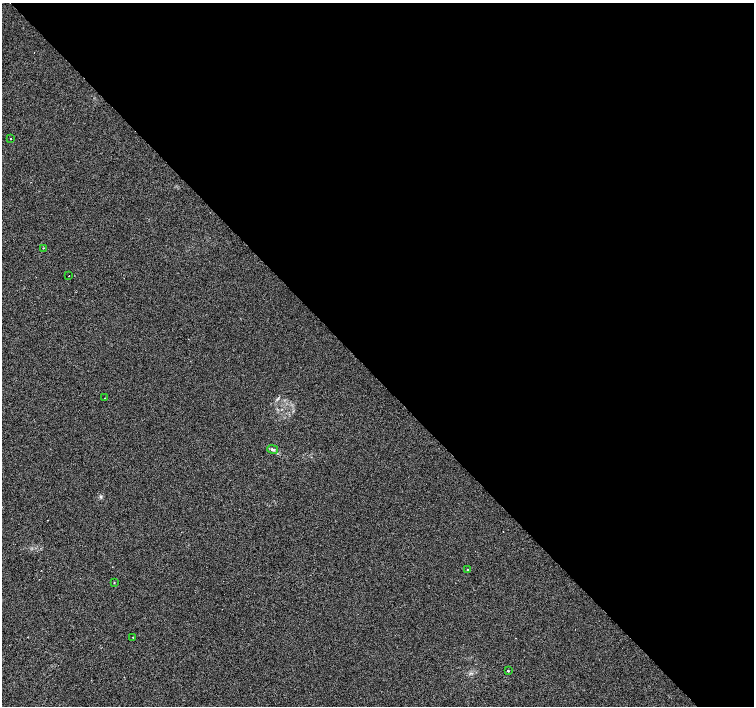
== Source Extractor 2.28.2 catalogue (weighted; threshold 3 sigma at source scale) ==
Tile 8 of 4 x 4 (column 4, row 2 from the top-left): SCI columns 4511-6014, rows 2990-4396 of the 6070 x 6041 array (HDU 1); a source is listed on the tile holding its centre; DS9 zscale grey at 2 x 2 block average (1 PNG px = mean of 2 x 2 image px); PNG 756 x 708 px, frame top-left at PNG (2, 3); each listed source drawn as its Kron ellipse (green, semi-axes under 4 px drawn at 4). Shown black and unused: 53% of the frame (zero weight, under 2 of 3 exposures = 3% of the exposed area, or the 3 px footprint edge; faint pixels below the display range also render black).
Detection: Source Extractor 2.28.2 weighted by HDU 2 'WHT'; one run over the whole footprint, this tile lists its part. Background 0.0238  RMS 0.013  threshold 0.0577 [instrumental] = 3 sigma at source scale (4.5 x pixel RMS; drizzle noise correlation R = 1.50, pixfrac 1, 0.0396/0.0396 arcsec/px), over >= 5 px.
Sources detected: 11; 2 cosmic-ray / hot-pixel residue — neither listed nor drawn; the other 9 listed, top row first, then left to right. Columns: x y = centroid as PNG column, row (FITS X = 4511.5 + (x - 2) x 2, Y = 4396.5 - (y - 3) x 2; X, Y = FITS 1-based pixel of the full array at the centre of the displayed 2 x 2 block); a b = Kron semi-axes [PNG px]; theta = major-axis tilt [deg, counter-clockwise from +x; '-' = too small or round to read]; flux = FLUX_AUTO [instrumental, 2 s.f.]
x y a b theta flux
11 139 2 2 - 4
43 248 2 2 - 1.3
69 276 2 2 - 1.9
105 398 2 2 - 2.5
272 449 6 4 -12 5.6
467 570 2 2 - 6.3
114 582 2 2 - 1.6
133 637 2 2 - 2.1
508 671 2 2 - 11